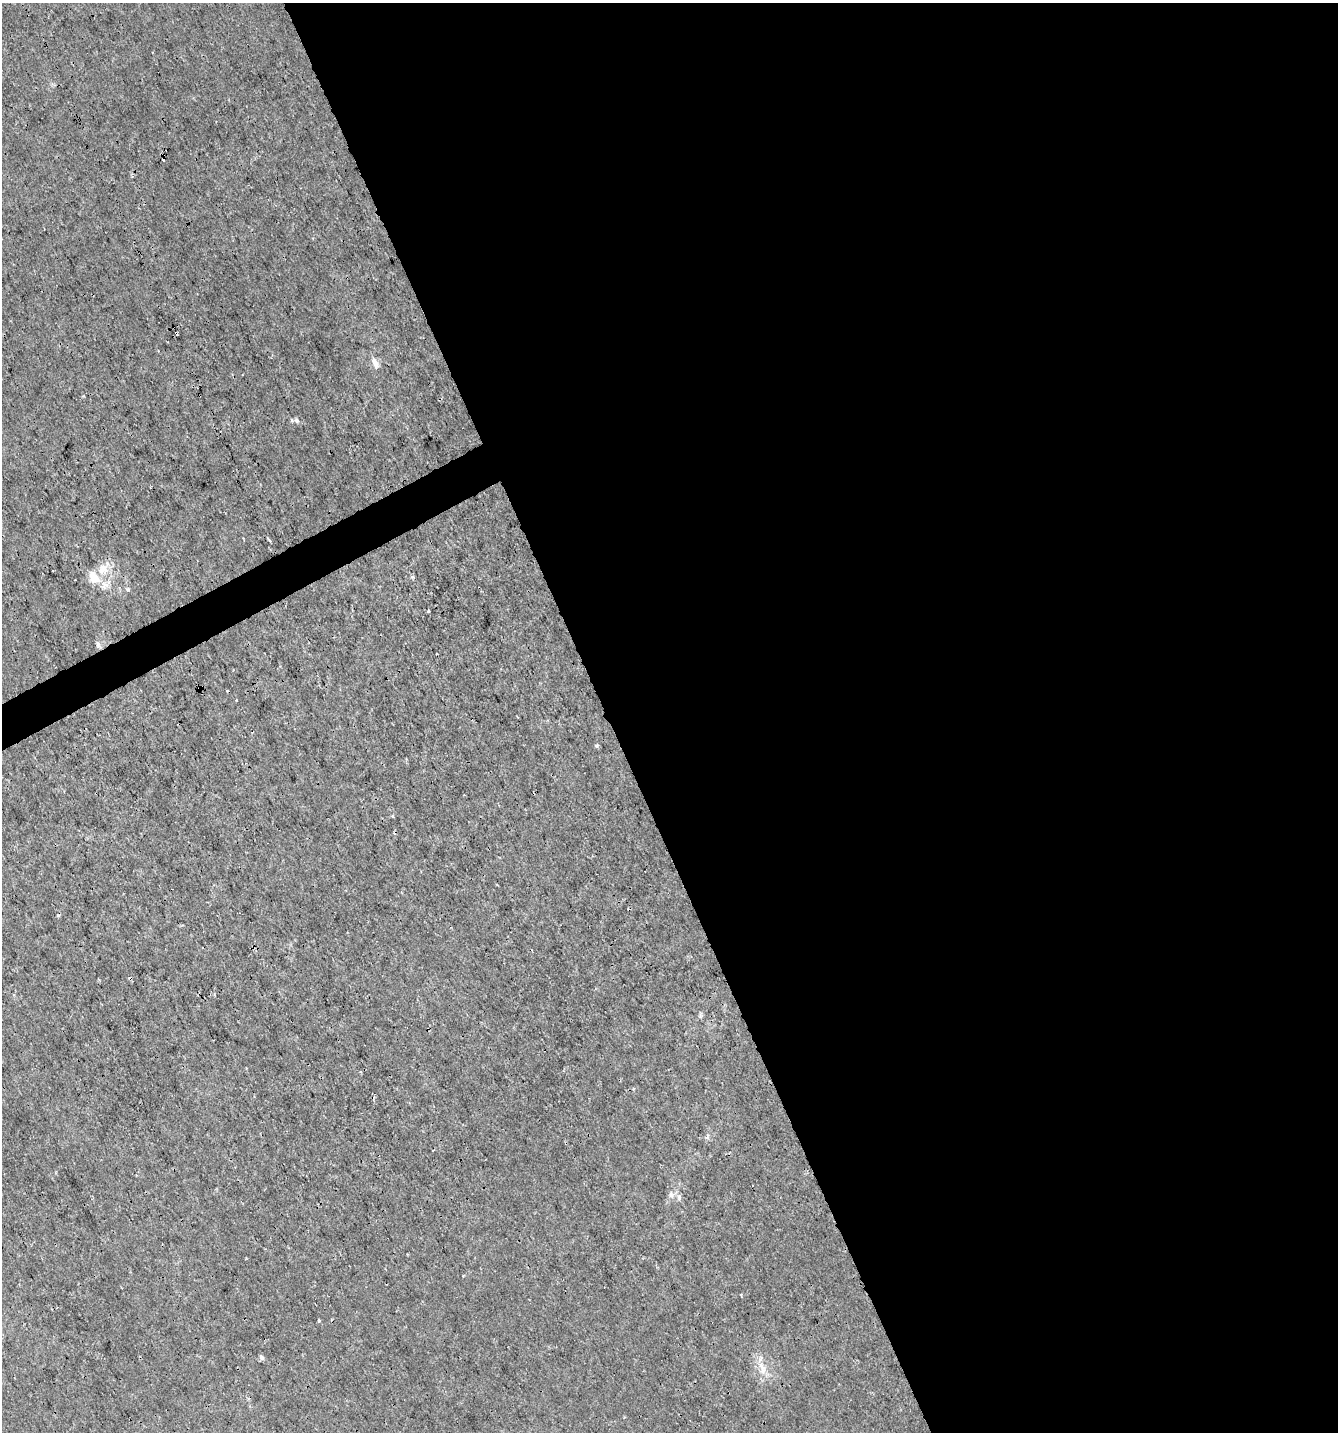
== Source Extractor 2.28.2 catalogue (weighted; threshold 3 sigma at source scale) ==
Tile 8 of 4 x 4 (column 4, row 2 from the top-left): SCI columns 4104-5439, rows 2862-4291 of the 5595 x 5720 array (HDU 1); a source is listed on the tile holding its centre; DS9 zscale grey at full resolution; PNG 1340 x 1434 px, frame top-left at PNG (2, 3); no overlay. Shown black and unused: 56% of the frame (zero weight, under 3 of 4 exposures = <1% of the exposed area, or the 3 px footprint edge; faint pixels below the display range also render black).
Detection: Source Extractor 2.28.2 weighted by HDU 2 'WHT'; one run over the whole footprint, this tile lists its part. Background 3.30e-04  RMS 9.5e-04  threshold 0.00425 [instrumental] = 3 sigma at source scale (4.5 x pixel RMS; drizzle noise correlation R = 1.50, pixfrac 1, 0.0396/0.0396 arcsec/px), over >= 5 px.
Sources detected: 23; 7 cosmic-ray / hot-pixel residue — not listed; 1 inside a brighter listed object's ellipse — not listed separately; the other 15 listed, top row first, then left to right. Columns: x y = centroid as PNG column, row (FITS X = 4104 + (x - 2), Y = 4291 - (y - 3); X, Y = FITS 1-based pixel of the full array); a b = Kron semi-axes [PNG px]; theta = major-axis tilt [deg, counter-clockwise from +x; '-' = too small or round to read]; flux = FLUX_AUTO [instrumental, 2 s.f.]
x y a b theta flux
375 363 17 7 -69 0.57
297 420 7 5 -56 0.2
270 540 5 3 - 0.13
96 579 24 11 -58 1.6
128 589 6 4 -20 0.13
428 611 3 2 - 0.097
98 644 7 4 -89 0.19
199 689 4 3 - 0.22
596 745 5 4 - 0.15
393 816 4 3 - 0.12
671 1194 9 5 -65 0.28
463 1276 3 3 - 0.091
319 1321 3 3 - 0.23
261 1357 7 6 - 0.21
762 1368 20 8 -65 1.1
Overlapping masked pixels (flux is a lower limit): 1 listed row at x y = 199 689